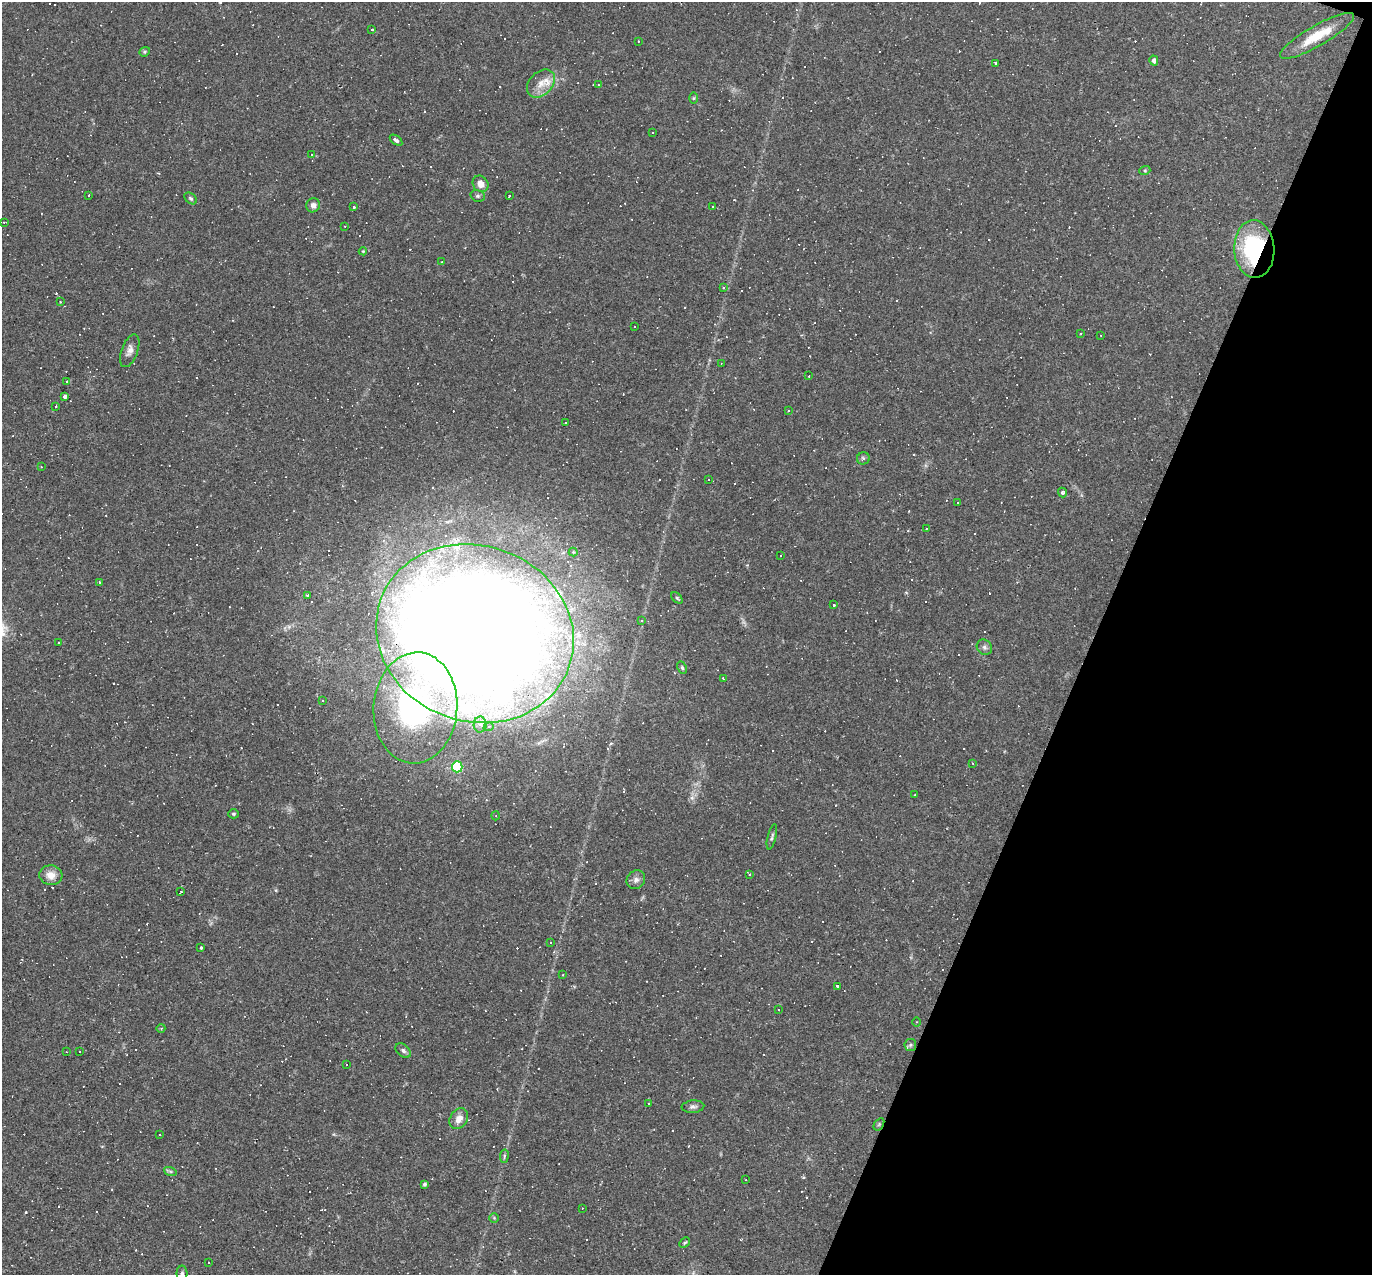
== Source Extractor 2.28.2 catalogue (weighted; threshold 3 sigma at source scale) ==
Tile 8 of 4 x 4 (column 4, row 2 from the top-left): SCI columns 4109-5478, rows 2682-3954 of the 5478 x 5494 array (HDU 1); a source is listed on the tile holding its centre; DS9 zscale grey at full resolution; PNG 1374 x 1277 px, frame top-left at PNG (2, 2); each listed source drawn as its Kron ellipse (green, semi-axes under 4 px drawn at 4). Shown black and unused: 20% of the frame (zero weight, under 2 of 3 exposures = <1% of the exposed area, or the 3 px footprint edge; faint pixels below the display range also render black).
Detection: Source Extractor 2.28.2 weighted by HDU 2 'WHT'; one run over the whole footprint, this tile lists its part. Background 0.0512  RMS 0.0059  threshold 0.0265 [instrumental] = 3 sigma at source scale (4.5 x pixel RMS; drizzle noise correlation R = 1.50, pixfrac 1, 0.05/0.05 arcsec/px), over >= 5 px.
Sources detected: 205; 1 inside a brighter object's white glare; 102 cosmic-ray / hot-pixel residue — neither listed nor drawn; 5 inside a brighter listed object's ellipse — not listed separately; the other 97 listed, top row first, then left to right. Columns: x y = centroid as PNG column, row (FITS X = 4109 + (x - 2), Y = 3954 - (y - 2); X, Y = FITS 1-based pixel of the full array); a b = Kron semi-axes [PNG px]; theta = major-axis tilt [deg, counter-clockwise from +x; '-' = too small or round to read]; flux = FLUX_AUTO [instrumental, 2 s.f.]
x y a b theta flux
371 29 3 3 - 19
1317 36 42 10 30 16
638 41 3 2 - 0.56
145 52 6 4 21 0.77
1154 60 5 4 - 2.1
995 64 3 3 - 19
541 83 16 11 44 7.6
598 85 3 2 - 0.51
694 98 5 3 - 0.55
653 132 3 3 - 1.3
396 140 7 4 -37 1.4
311 154 3 2 - 0.37
1145 170 5 3 - 0.67
480 184 9 7 -51 4.7
89 195 3 2 - 0.83
509 195 3 3 - 3.4
478 196 7 5 -15 1.2
191 198 7 5 -39 1.1
313 205 7 6 - 2.7
353 207 3 3 - 1.3
713 207 2 2 - 0.39
4 222 3 2 - 0.38
345 226 2 2 - 0.46
1254 249 29 20 -87 63
363 251 4 4 - 0.74
442 262 3 2 - 0.33
723 287 4 3 - 0.69
60 302 3 2 - 0.39
635 327 3 2 - 0.62
1081 333 3 2 - 0.46
1101 335 2 2 - 0.43
130 351 17 8 70 3.6
721 363 3 2 - 0.37
809 376 3 2 - 0.53
67 381 4 3 - 0.6
65 396 4 4 - 1.4
56 406 3 2 - 0.83
788 410 3 2 - 0.76
565 422 3 2 - 0.56
863 458 6 6 - 1.4
41 467 2 2 - 0.33
709 480 3 2 - 0.55
1062 492 5 3 - 1.9
958 502 3 2 - 0.47
926 529 3 3 - 0.5
573 552 4 4 - 0.86
781 556 3 2 - 0.44
99 582 3 3 - 3.8
308 595 3 3 - 1.3
677 598 7 4 -45 0.87
834 605 3 3 - 2.2
641 621 3 2 - 0.76
475 633 100 88 -20 2100
58 642 2 2 - 0.44
984 647 8 7 - 1.8
682 668 6 4 -64 0.92
723 678 4 3 - 0.52
322 701 3 2 - 0.81
415 708 55 42 86 110
480 725 8 6 88 2.5
489 727 5 4 - 1
973 763 3 3 - 0.81
457 767 5 5 - 36
915 795 2 2 - 0.43
233 814 5 4 - 0.76
496 816 4 3 - 0.47
772 837 13 3 75 1.2
749 874 4 3 - 0.56
51 875 11 10 - 5.7
636 880 10 8 47 2.5
181 892 3 2 - 0.78
550 942 3 2 - 0.38
201 947 3 3 - 0.69
563 975 3 2 - 0.48
837 986 3 3 - 4.5
779 1010 2 2 - 0.32
917 1022 4 3 - 0.52
161 1028 4 3 - 0.51
910 1045 6 6 - 1.2
403 1050 9 6 -41 1.7
80 1051 3 2 - 0.47
66 1052 2 2 - 0.4
346 1064 3 2 - 0.53
649 1104 2 2 - 0.57
693 1107 11 6 4 1.9
459 1119 11 8 57 4.6
879 1124 7 4 57 0.98
160 1135 3 3 - 1.2
504 1156 7 3 82 1.1
170 1171 6 4 -19 0.97
746 1180 3 2 - 0.4
425 1184 4 4 - 1.2
582 1208 2 2 - 0.41
494 1218 4 4 - 0.63
685 1243 6 4 44 0.74
209 1262 3 3 - 3.1
182 1274 8 5 89 1.4
Overlapping masked pixels (flux is a lower limit): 2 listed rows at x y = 1254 249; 475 633
Isophote crosses this tile's border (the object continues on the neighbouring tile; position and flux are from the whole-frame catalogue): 1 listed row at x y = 182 1274
Unlisted compact peaks at least as high as the median listed source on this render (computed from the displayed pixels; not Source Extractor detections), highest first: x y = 692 798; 276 890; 289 627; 906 593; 803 1177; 333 1134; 211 923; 747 565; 574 987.